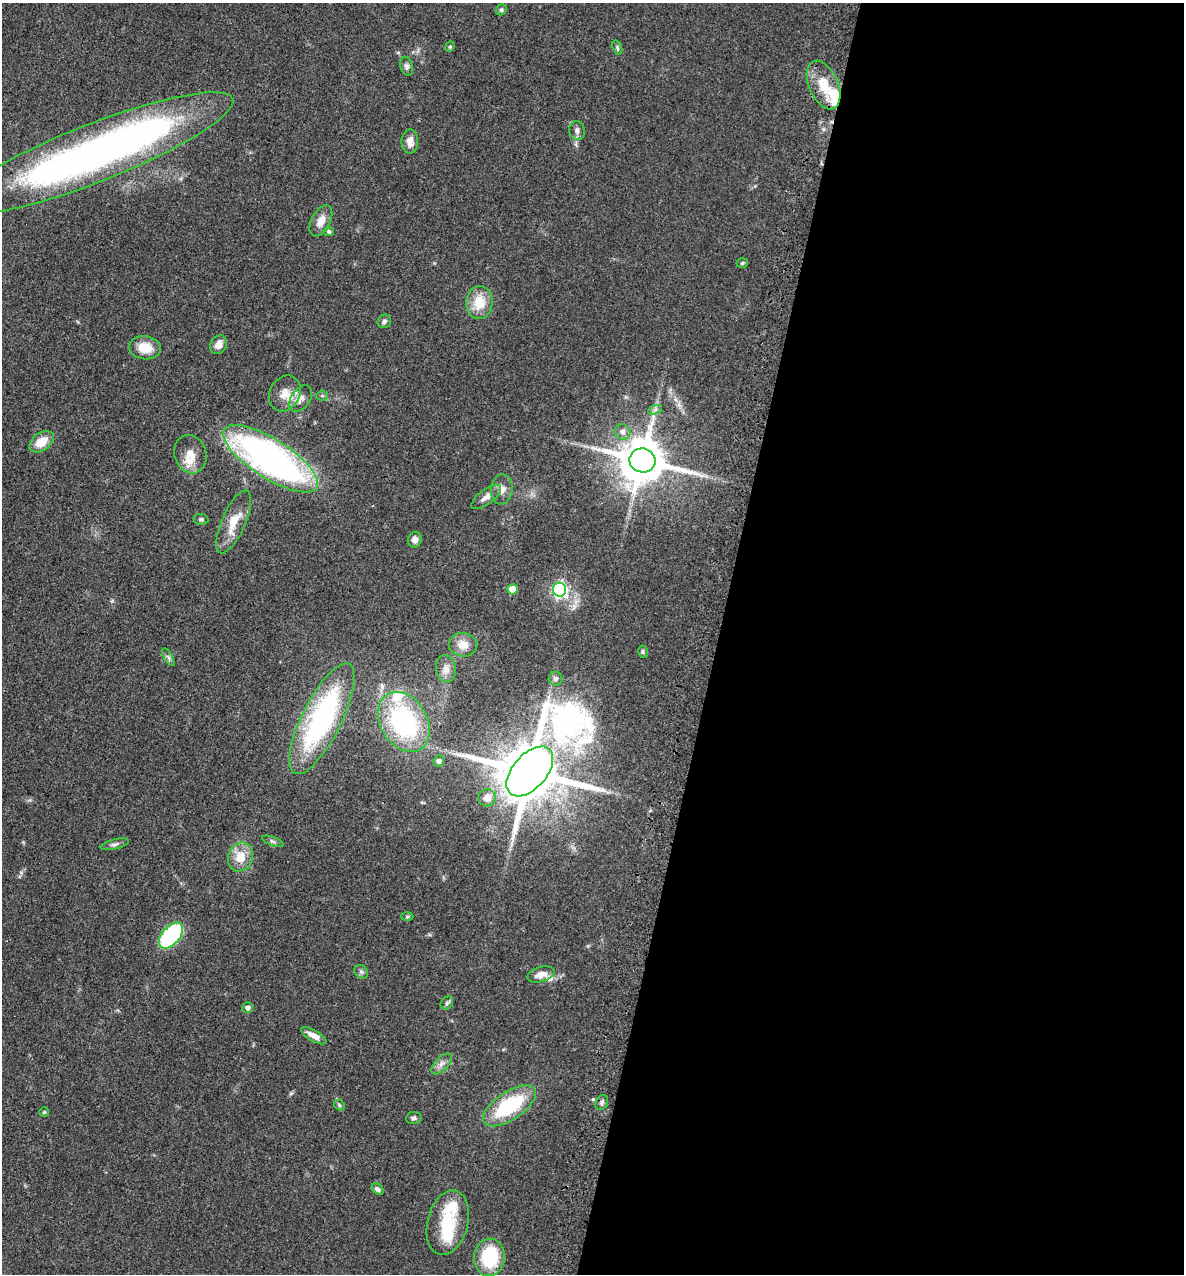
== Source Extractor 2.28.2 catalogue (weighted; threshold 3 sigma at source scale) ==
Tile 12 of 4 x 4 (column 4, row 3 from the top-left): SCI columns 3866-5047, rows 1343-2614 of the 5248 x 5228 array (HDU 1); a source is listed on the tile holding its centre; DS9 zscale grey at full resolution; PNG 1186 x 1276 px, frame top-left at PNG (2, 3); each listed source drawn as its Kron ellipse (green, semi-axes under 4 px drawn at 4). Shown black and unused: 39% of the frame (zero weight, under 3 of 4 exposures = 6% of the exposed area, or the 3 px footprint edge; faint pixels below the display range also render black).
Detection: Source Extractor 2.28.2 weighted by HDU 2 'WHT'; one run over the whole footprint, this tile lists its part. Background 0.0402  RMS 0.0049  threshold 0.0219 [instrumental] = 3 sigma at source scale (4.5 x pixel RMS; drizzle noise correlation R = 1.50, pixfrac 1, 0.05/0.05 arcsec/px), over >= 5 px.
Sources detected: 67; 2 inside a brighter object's white glare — neither listed nor drawn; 5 inside a brighter listed object's ellipse — not listed separately; the other 60 listed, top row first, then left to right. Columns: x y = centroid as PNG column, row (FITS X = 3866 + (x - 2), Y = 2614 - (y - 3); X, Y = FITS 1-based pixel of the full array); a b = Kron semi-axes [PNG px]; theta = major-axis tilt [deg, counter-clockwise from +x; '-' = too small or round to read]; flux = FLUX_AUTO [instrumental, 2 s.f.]
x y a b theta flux
501 10 6 5 - 0.93
450 47 5 4 - 0.72
617 48 7 4 -70 0.83
407 66 10 6 -77 1.4
824 85 26 14 -66 14
577 131 9 8 - 1.9
410 141 12 8 -90 4
93 153 150 29 21 300
321 221 17 9 63 4.8
329 232 5 4 - 1.2
742 263 6 5 - 0.72
479 303 16 13 87 11
384 321 7 6 - 1.3
219 345 10 8 61 3.3
145 348 16 11 -5 8.8
285 393 19 15 61 6.6
322 396 5 5 - 0.76
301 399 15 9 56 3.4
655 410 7 4 19 1.1
622 432 8 7 - 2.6
42 442 13 9 36 7.9
190 454 19 16 -72 7.4
271 459 55 19 -32 210
642 460 13 12 - 2200
502 489 15 10 83 4
486 497 18 7 36 3.5
201 519 7 5 -9 0.95
234 522 34 12 66 11
415 540 8 6 71 2.7
512 589 5 5 - 8.7
559 590 7 6 - 120
463 645 14 11 -7 5.6
643 652 6 4 -77 0.78
168 657 10 4 -60 1.2
446 669 14 9 -80 3.3
556 679 7 7 - 1.5
322 719 61 20 64 90
404 722 32 23 -59 64
439 761 5 5 - 1.5
530 771 29 17 49 4700
487 798 9 8 - 4.3
273 841 11 4 -20 1.2
115 844 14 5 14 1.5
240 857 15 12 69 8.9
407 917 6 4 2 0.65
171 936 15 9 49 57
361 972 7 6 - 1.1
541 974 14 7 18 4.1
447 1003 7 5 48 0.95
248 1008 5 5 - 1.8
314 1036 14 5 -29 4.2
442 1064 13 6 46 2.4
602 1102 8 6 62 1.3
339 1105 6 4 -49 0.73
509 1106 30 14 34 36
44 1112 5 5 - 0.72
414 1118 8 6 6 1.1
378 1189 7 4 -35 1.4
448 1223 33 20 75 22
489 1257 19 15 85 25